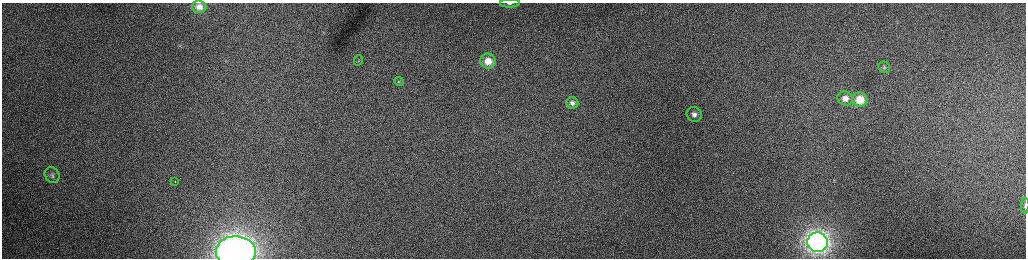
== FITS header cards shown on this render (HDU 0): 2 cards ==
NAXIS1  =                 2048 /fastest changing axis
NAXIS2  =                  512 /next to fastest changing axis

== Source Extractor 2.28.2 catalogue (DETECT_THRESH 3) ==
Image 2048 x 512 px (HDU 0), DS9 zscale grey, zoomed out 1/2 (1 PNG px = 2 x 2 image px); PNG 1028 x 260 px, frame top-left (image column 1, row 511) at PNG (2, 3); each listed source drawn as its Kron ellipse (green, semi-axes under 4 px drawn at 4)
Background 158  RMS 1.9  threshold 5.7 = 3 sigma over >= 5 px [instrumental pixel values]
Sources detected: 16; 1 cannot appear on this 1/2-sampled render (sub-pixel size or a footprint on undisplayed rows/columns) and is neither listed nor drawn; the other 15 listed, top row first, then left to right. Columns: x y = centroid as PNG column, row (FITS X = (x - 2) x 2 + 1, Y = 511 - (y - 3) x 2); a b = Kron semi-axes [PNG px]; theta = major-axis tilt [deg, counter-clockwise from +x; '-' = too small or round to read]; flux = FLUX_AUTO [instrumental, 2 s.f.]
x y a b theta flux
510 3 10 4 2 1500
199 7 7 6 - 2400
358 60 5 2 - 370
488 61 8 7 - 5000
884 67 6 5 - 780
399 81 5 3 - 440
845 98 8 7 - 3400
860 100 7 7 - 9500
572 103 6 5 - 1400
694 114 8 7 - 2000
52 175 8 7 - 1400
175 181 2 1 - 370
1025 206 7 2 -89 530
817 242 10 10 - 170000
236 251 20 15 0 170000
At the frame edge (FLAGS 8, measured only in part): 3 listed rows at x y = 510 3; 1025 206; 236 251
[1 sub-pixel or undisplayed-footprint detection neither listed nor drawn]